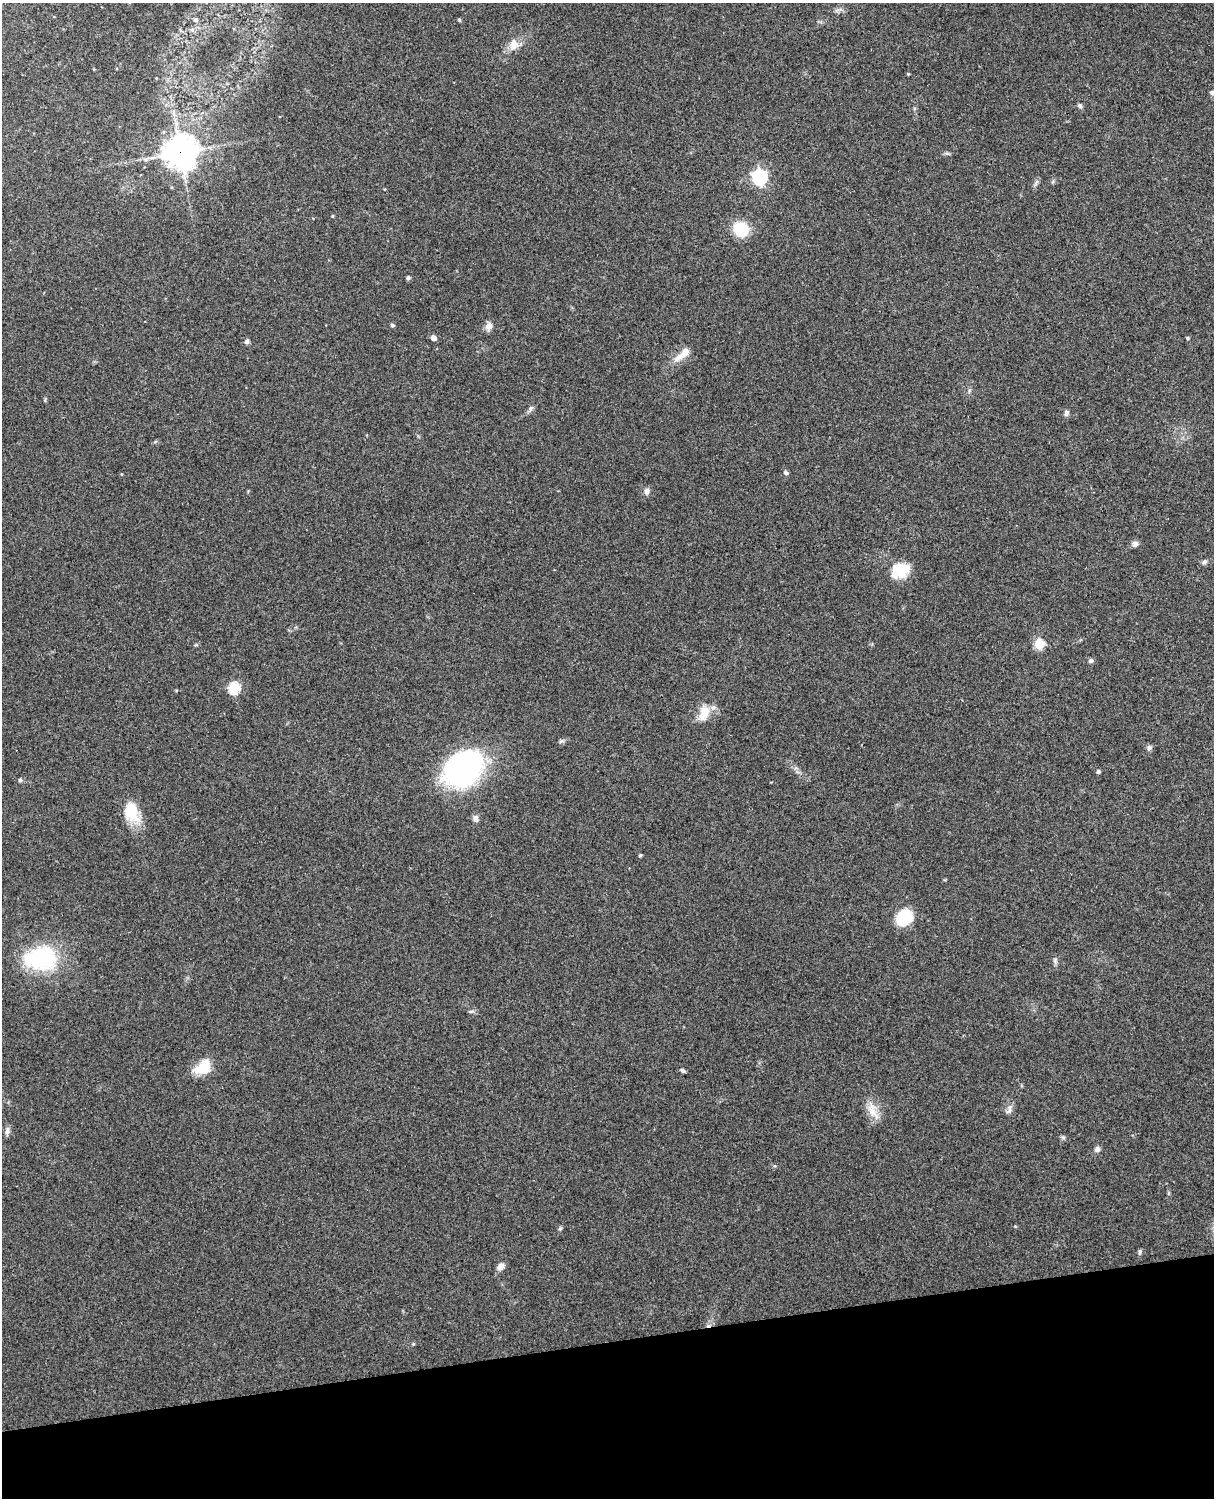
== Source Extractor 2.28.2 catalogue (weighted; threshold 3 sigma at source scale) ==
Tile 10 of 4 x 3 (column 2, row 3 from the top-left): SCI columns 1332-2543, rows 165-1660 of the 5088 x 4928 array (HDU 1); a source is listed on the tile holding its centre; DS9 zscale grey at full resolution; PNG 1216 x 1500 px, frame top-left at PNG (2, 3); no overlay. Shown black and unused: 10% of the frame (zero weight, under 3 of 4 exposures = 6% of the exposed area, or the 3 px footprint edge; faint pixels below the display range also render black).
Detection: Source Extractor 2.28.2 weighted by HDU 2 'WHT'; one run over the whole footprint, this tile lists its part. Background 0.216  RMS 0.0084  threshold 0.0376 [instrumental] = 3 sigma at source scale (4.5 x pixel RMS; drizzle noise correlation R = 1.50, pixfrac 1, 0.05/0.05 arcsec/px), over >= 5 px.
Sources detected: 57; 1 inside a brighter object's white glare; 1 cosmic-ray / hot-pixel residue — not listed; the other 55 listed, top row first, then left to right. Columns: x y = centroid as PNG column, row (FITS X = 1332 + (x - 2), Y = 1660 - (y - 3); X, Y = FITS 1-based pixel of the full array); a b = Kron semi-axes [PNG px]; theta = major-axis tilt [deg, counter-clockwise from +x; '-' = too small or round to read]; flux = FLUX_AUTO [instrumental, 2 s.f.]
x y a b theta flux
196 20 6 6 - 1.8
459 20 5 3 - 0.78
192 29 6 6 - 2
513 45 16 12 80 8
908 74 4 3 - 0.86
1212 92 6 5 - 2.2
1080 106 7 5 -47 1.7
180 152 11 11 - 1300
760 177 7 6 - 210
1036 183 8 4 54 1.8
332 216 4 3 - 0.79
741 229 14 13 - 29
408 278 6 5 - 1.3
392 325 4 4 - 1.7
489 326 10 8 66 5.4
433 338 5 4 - 5.3
1187 338 4 3 - 0.94
247 341 7 5 62 2
683 354 25 8 42 11
530 408 8 6 43 2.3
1066 413 8 6 86 2.4
786 473 5 5 - 2
121 474 4 3 - 0.69
646 491 8 7 - 3
1135 543 9 6 -8 3.1
1204 562 8 6 34 1.8
900 570 21 17 23 21
1039 644 5 5 - 42
1090 661 6 5 - 2
234 688 6 6 - 65
704 713 20 13 73 13
561 741 8 4 36 1.5
1149 748 7 6 - 2.2
464 768 39 30 41 180
1098 771 4 4 - 1.8
20 780 5 5 - 1.3
131 814 24 20 -42 20
475 819 9 7 -74 3.2
640 855 3 3 - 1.1
904 918 14 11 45 41
41 958 41 27 3 74
1055 960 9 4 89 1.8
471 1011 6 4 18 1.3
203 1067 21 14 35 18
682 1070 6 4 -43 1.5
1009 1110 14 6 65 3.3
873 1111 26 11 -68 11
7 1131 12 5 78 2.8
1063 1137 7 4 -18 1.3
1097 1149 6 6 - 3.2
1015 1226 4 3 - 0.71
560 1229 6 3 19 1.1
1140 1251 7 4 84 1.4
500 1266 9 6 31 4.7
413 1344 5 4 - 0.86
Overlapping masked pixels (flux is a lower limit): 1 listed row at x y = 180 152
Isophote crosses this tile's border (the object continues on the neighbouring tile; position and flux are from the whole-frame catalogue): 1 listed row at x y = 1212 92